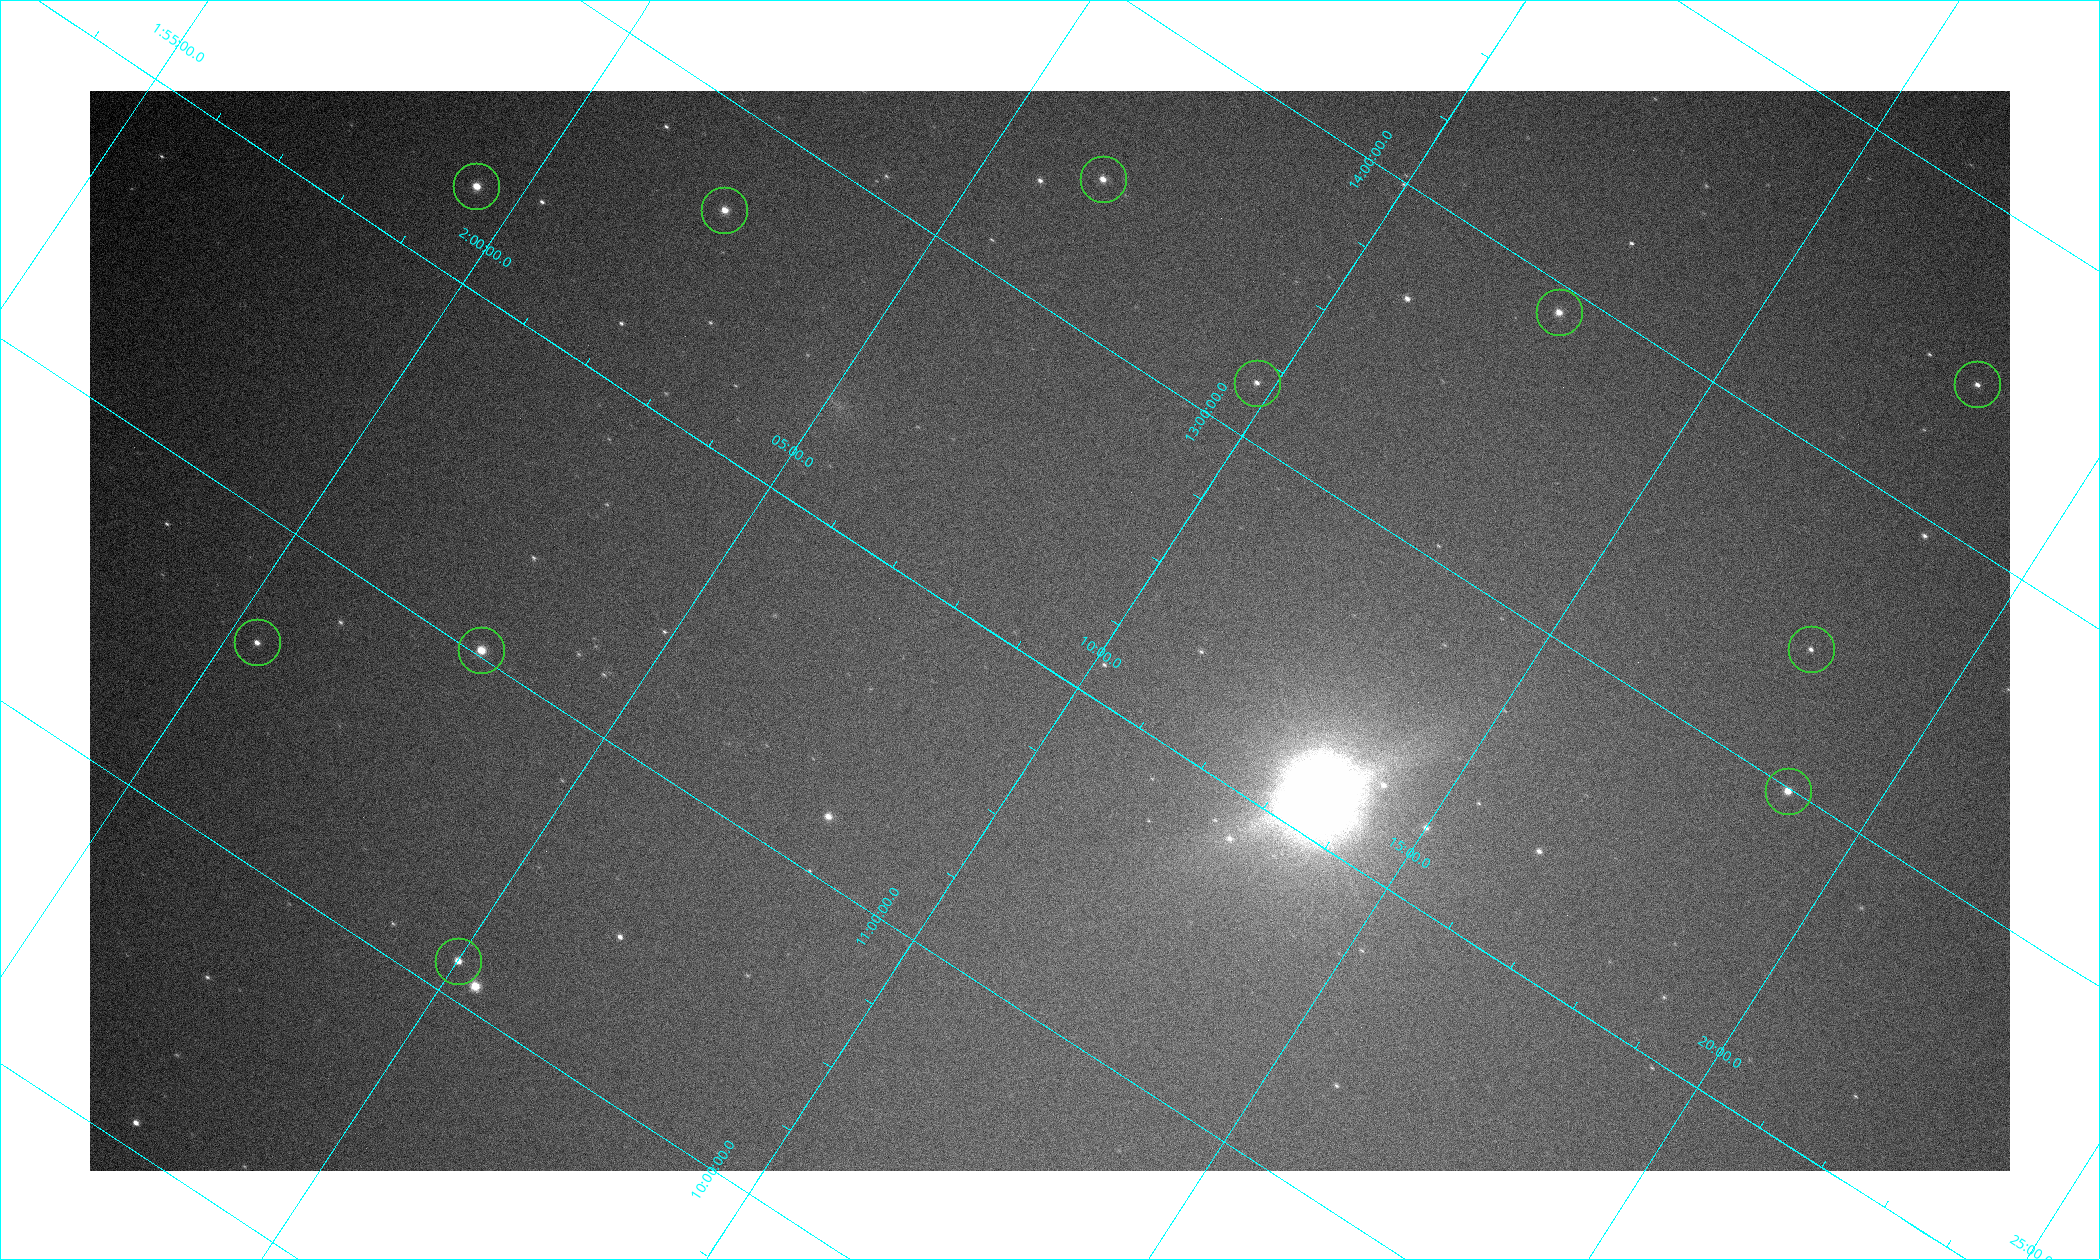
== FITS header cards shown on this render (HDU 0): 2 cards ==
NAXIS1  =                 1920
NAXIS2  =                 1080

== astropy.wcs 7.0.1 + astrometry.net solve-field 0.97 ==
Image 1920 x 1080 px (HDU 0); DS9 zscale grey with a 90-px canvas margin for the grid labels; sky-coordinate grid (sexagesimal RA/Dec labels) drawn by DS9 from the SOLVED WCS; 11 Tycho-2 reference stars matched to detected sources circled (green)
Header WCS: none
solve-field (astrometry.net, Tycho-2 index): SOLVED blind (the file carries no WCS)
Solved WCS: RA---TAN-SIP/DEC--TAN-SIP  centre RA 02:09:15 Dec +12:07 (32.31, +12.11 deg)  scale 12 arcsec/px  FOV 382.6' x 215.2'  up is -33 deg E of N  parity flipped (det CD > 0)
(file carries no celestial WCS; the grid is the blind solution)
Tycho-2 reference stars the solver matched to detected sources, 11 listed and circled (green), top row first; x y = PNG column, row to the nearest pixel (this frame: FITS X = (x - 90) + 1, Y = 1080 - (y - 91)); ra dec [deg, ICRS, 3 dp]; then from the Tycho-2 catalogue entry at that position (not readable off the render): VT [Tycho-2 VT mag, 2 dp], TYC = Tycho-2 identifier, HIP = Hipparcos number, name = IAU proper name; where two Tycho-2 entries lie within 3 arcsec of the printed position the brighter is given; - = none
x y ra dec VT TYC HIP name
1103 179 31.623 +13.462 7.26 636-880-1 9828 -
476 186 29.858 +12.295 6.10 626-754-1 9295 -
724 210 30.604 +12.685 6.99 629-1412-1 9517 -
1559 312 33.178 +13.918 7.25 636-28-1 10300 -
1257 383 32.444 +13.176 7.73 636-237-1 10094 -
1977 384 34.515 +14.467 7.72 637-1018-1 10727 -
257 642 30.095 +10.630 7.70 626-1289-1 9369 -
1811 649 34.525 +13.430 7.86 637-948-1 10730 -
481 650 30.740 +11.019 6.67 633-356-1 9569 -
1788 791 34.717 +12.992 7.01 637-807-1 10784 -
458 961 31.252 +10.116 7.14 633-745-1 9718 -